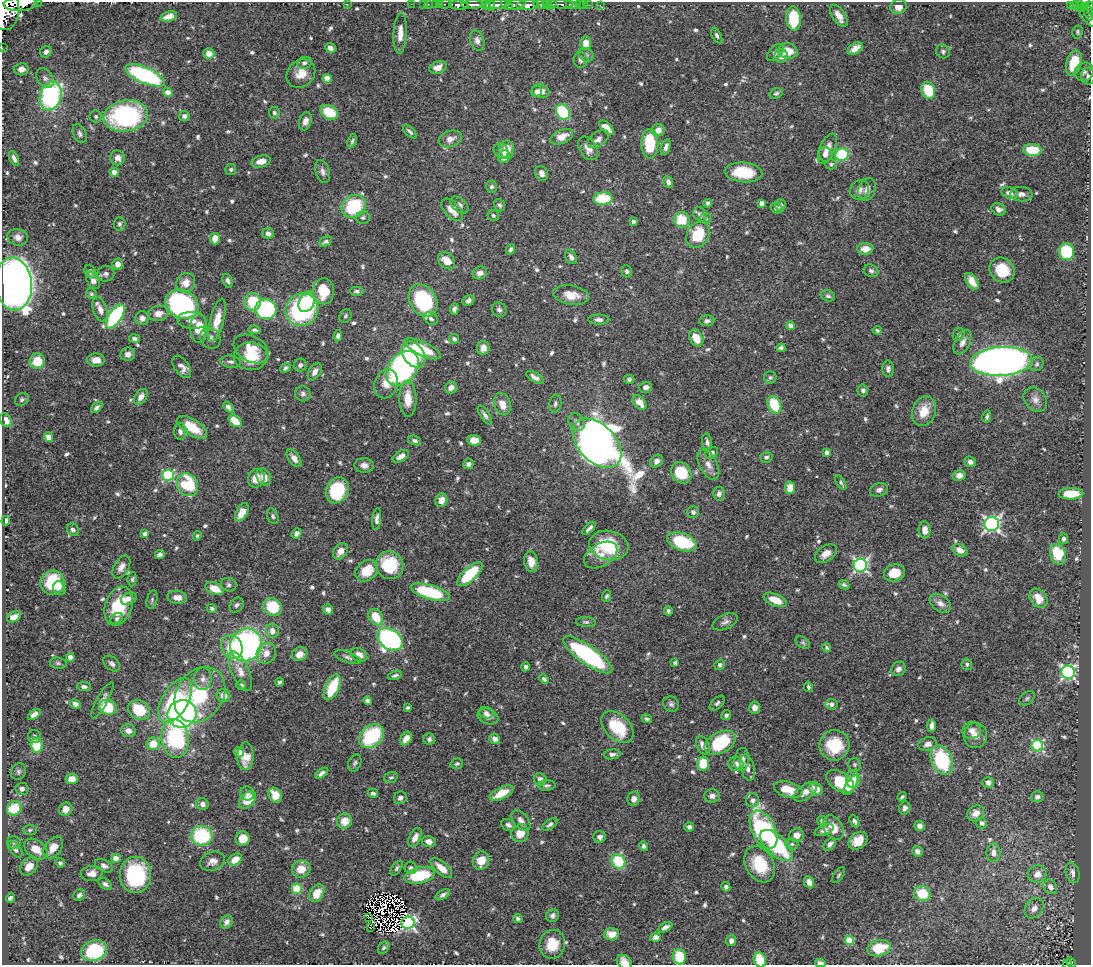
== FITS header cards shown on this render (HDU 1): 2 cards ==
NAXIS1  =                 1089
NAXIS2  =                  963

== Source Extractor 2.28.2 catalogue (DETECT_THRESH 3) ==
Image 1089 x 963 px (HDU 1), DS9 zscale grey, 1 PNG px = 1 image px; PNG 1093 x 967 px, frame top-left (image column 1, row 963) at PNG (2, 2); each listed source drawn as its Kron ellipse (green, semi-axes under 4 px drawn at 4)
Background 0.436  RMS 0.012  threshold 0.0365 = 3 sigma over >= 5 px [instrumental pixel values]
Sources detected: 711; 11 with non-positive FLUX_AUTO (blend fragments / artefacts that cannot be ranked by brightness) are neither listed nor drawn; of the other 700, the 500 brightest by FLUX_AUTO listed and drawn (200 fainter detections omitted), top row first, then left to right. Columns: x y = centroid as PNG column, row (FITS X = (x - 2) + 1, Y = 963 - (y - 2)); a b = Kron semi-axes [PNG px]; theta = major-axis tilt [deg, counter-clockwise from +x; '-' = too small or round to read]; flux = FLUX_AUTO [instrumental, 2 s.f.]
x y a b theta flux
38 2 2 2 - 23
20 4 17 7 4 1400
347 4 2 2 - 11
411 4 2 2 - 7.5
423 4 2 2 - 6
429 4 2 2 - 7.1
436 4 3 2 - 16
440 4 2 2 - 8.2
445 4 6 3 6 34
540 4 7 3 -10 210
552 4 4 3 - 180
561 4 18 3 -6 190
569 4 3 3 - 74
459 5 9 4 -3 810
472 5 11 3 2 690
486 5 4 3 - 81
491 5 5 4 - 110
497 5 13 4 4 410
507 5 7 3 -36 230
515 5 11 5 12 330
527 5 11 5 4 1200
547 5 5 4 - 260
579 5 2 2 - 9.2
583 5 3 2 - 5.1
589 5 3 2 - 11
600 5 2 2 - 5
1075 5 4 3 - 82
1080 5 3 2 - 42
1070 6 4 3 - 58
1084 6 3 3 - 35
1089 6 4 3 - 130
899 7 8 7 - 6.7
1081 8 3 3 - 31
6 10 20 13 85 3500
1088 12 9 3 -70 110
169 16 8 4 15 7.4
839 16 12 6 -56 7.3
1087 17 12 4 -49 130
793 19 12 7 -85 28
1078 32 6 5 - 1.7
400 33 20 6 87 8.5
717 36 8 4 -62 2
477 41 10 7 -71 4.4
586 43 7 5 88 9.8
2 48 2 2 - 4.8
330 48 5 4 - 3.9
855 48 8 5 33 6
788 51 10 7 -11 14
943 51 7 6 - 2.2
46 52 6 5 - 3.2
775 52 10 6 47 3.3
209 54 5 5 - 7.7
586 55 8 6 -38 2.2
781 56 7 6 - 5.1
581 60 8 7 - 3.2
304 63 7 6 - 2.8
1074 63 13 7 72 34
438 67 9 6 20 7.4
21 69 7 6 - 6.8
1084 72 9 9 - 3.5
301 74 15 13 42 12
145 75 21 8 -23 130
1088 76 8 7 - 2.6
45 78 11 7 -55 3.8
327 78 4 4 - 14
928 90 8 6 -69 30
541 91 9 6 -16 6.2
168 92 5 4 - 6.5
537 92 5 5 - 3.1
776 93 6 5 - 1.9
51 96 14 10 73 140
329 112 9 6 -30 30
563 112 8 6 -54 59
274 113 6 5 - 2.2
96 116 6 6 - 2
126 116 22 15 8 140
184 116 5 5 - 2.9
305 121 9 6 73 5.3
606 128 9 4 -45 8.5
658 130 6 6 - 7.5
410 132 9 4 -46 2.2
80 134 10 6 -65 2.8
562 137 12 6 24 10
450 139 12 8 20 6.2
598 139 12 7 34 4.1
352 141 7 4 73 1.7
650 144 15 8 -90 35
666 147 8 4 73 3.3
588 148 13 8 -58 7.3
507 149 9 7 -88 13
827 149 16 7 66 8.4
1032 150 9 6 -6 25
501 151 8 7 - 3.4
825 154 7 6 - 4.8
842 155 7 6 - 63
504 157 6 6 - 8.1
118 158 7 7 - 4.6
14 159 8 4 -65 3.3
261 161 10 6 14 6.7
831 164 6 5 - 1.7
231 169 5 5 - 1.7
322 171 12 7 -72 3.7
114 172 4 4 - 5
743 172 19 10 -5 33
542 173 8 6 -62 4.4
668 182 6 5 - 3.2
492 187 6 5 - 2.2
859 190 10 9 - 5.1
867 190 12 8 68 5.5
1010 193 8 5 -20 4.6
1021 194 11 7 -5 3.9
603 199 10 6 3 34
708 203 4 4 - 1.8
762 203 4 4 - 6.1
459 205 10 6 -42 4
499 205 6 5 - 1.9
780 205 5 5 - 3
354 206 12 11 - 52
777 208 6 5 - 2.7
999 209 7 6 - 3.9
452 210 13 7 -47 11
700 214 8 6 -61 3.8
493 215 6 5 - 1.7
363 218 7 6 - 2.1
706 218 5 5 - 1.8
682 220 8 7 - 24
633 221 3 3 - 2.3
119 224 7 6 - 1.8
268 234 6 5 - 3.5
698 235 14 10 58 35
18 237 10 8 -13 5.1
215 239 6 5 - 12
326 241 7 4 26 2.6
510 249 5 4 - 2.2
865 249 8 6 0 9.1
1066 252 8 7 - 52
571 257 8 5 -62 3
447 261 10 7 -44 12
118 264 5 5 - 5.5
1002 270 13 11 -48 28
90 271 7 5 -67 3.9
627 271 6 5 - 1.9
871 271 7 6 - 2.2
480 273 7 6 - 4.3
106 274 8 8 - 3
93 280 9 5 -61 4.9
228 281 7 5 -70 2.8
972 281 9 5 -57 11
186 283 10 9 - 10
14 284 26 18 -84 610
324 291 13 10 -87 24
357 291 6 4 0 2.1
91 294 6 5 - 1.7
571 295 18 9 -9 13
828 296 7 5 -18 2.1
423 300 17 13 -57 83
468 301 6 5 - 2.6
252 302 9 8 - 30
307 302 11 7 63 27
182 304 17 14 -26 180
100 309 13 7 -72 6.5
266 309 10 10 - 150
454 309 5 4 - 3.1
302 310 17 16 - 160
499 310 8 6 -43 2.9
158 313 10 7 11 8
115 316 14 6 56 110
345 316 7 5 63 1.7
142 318 7 7 - 4.6
431 319 7 5 -33 2.8
217 320 22 7 75 15
599 320 10 5 0 3.4
192 321 14 8 -5 6.6
707 321 7 5 6 2.8
791 326 4 4 - 7.1
199 328 14 8 -87 19
255 330 6 4 -10 1.9
877 330 4 3 - 1.8
959 335 6 5 - 2.5
338 336 5 4 - 2.7
134 338 5 4 - 2.5
210 338 11 9 -50 4.2
696 338 9 6 -58 15
454 339 5 4 - 1.8
962 342 13 7 63 5.4
483 348 7 6 - 5.4
781 348 4 4 - 2.5
251 349 19 12 -29 15
423 349 19 7 -25 25
128 354 7 6 - 4.6
414 354 14 10 -52 70
251 356 17 14 -1 25
96 360 9 6 -5 7
37 361 8 7 - 17
1001 361 31 14 3 790
231 362 10 6 -4 2.8
1037 364 7 6 - 2.2
300 365 6 6 - 2.7
182 367 13 7 -55 5.7
285 368 5 4 - 1.7
403 368 19 13 52 230
888 369 8 5 -88 2.8
315 372 9 6 59 5.1
535 377 10 4 -32 4.2
770 377 6 6 - 1.9
629 379 5 4 - 1.7
386 384 15 11 71 12
646 387 6 5 - 4
451 388 6 5 - 5.2
863 390 6 5 - 2.3
303 394 8 7 - 2.8
141 397 8 5 56 5.7
22 399 7 5 34 1.9
408 399 18 8 -88 14
1035 399 13 10 -52 5.7
639 402 8 5 -49 11
555 403 9 6 80 2.4
502 404 11 8 -72 9.3
774 405 9 6 -68 32
97 407 7 4 40 2.7
228 407 6 4 -47 4.1
924 411 15 11 70 15
485 415 11 4 -58 3
987 417 6 3 77 1.6
6 420 7 5 -59 7.4
235 421 7 5 -42 17
577 422 9 7 -55 4.3
192 427 17 8 -33 21
180 431 8 6 -86 3.4
49 437 5 4 - 7.6
415 440 6 4 -18 2.4
474 440 7 5 -3 10
707 442 8 5 -80 2.6
597 443 29 18 -46 1200
827 452 4 4 - 4.3
712 453 7 5 37 2.7
401 456 9 5 30 5.5
766 457 6 5 - 2
294 458 10 5 -54 5.1
657 461 7 5 47 4.2
970 462 6 5 - 3.2
468 464 5 5 - 3.2
364 465 9 7 -5 5
708 465 16 9 -62 7
681 473 11 9 -55 31
168 475 6 5 - 93
959 475 6 5 - 5.8
264 477 9 6 -60 6.8
256 478 9 8 - 11
841 483 8 4 -59 1.7
187 485 12 10 -55 50
790 488 6 5 - 10
337 490 13 11 64 49
879 490 9 6 17 3.9
719 494 7 6 - 3.2
1071 494 12 5 2 20
441 500 7 5 76 7.5
242 512 10 5 61 12
693 512 6 6 - 2.8
273 516 8 5 -67 1.9
377 519 11 4 84 3.5
6 521 5 3 - 2.7
992 524 7 7 - 270
589 528 8 3 46 2.5
73 530 6 5 - 3.1
925 530 8 6 -88 6.9
297 533 5 4 - 3.2
145 534 4 4 - 3.3
197 536 5 4 - 1.7
1064 539 5 4 - 2.3
682 542 15 8 -19 45
609 546 20 14 -11 47
960 550 8 5 -28 6.6
340 551 9 6 54 7.9
160 554 5 4 - 2.9
826 554 12 7 36 6.5
1058 554 11 7 -68 28
601 555 18 11 31 9.3
531 562 10 7 -80 9.3
390 565 14 13 - 40
860 565 7 6 - 190
121 567 12 7 59 5.3
367 571 12 9 39 19
894 573 11 8 18 16
470 574 16 6 42 45
132 579 7 4 84 1.6
52 583 12 12 - 37
229 585 8 6 -25 2.6
844 585 5 4 - 1.8
59 588 7 6 - 4.6
214 588 9 6 -24 14
430 592 20 7 -16 64
607 596 6 4 68 2.3
177 597 10 6 -6 6.8
1039 598 10 8 -52 13
129 599 8 6 20 4.2
152 600 9 5 76 1.9
775 600 12 6 -22 12
940 603 12 7 -35 5.5
237 605 8 6 52 2.3
119 606 20 13 71 40
273 607 10 8 -35 34
212 608 5 4 - 2
328 609 5 5 - 3.6
668 611 4 4 - 2
14 617 7 5 27 7.9
376 617 9 6 -57 21
117 619 7 5 41 2.1
586 622 10 5 -4 1.9
725 622 13 7 25 3.7
272 631 7 6 - 5.6
390 639 14 9 -33 260
803 643 8 5 -36 1.7
246 645 17 15 55 230
232 647 12 10 -60 22
827 648 4 3 - 1.7
266 653 10 9 - 7.7
300 654 8 6 30 7.9
359 655 9 6 -29 7.1
588 655 29 9 -35 130
70 657 4 4 - 6.5
348 657 14 5 -20 2.8
58 663 8 5 -10 1.9
675 663 4 3 - 2
112 664 9 6 -40 3.1
967 664 6 5 - 1.9
720 665 5 5 - 2.3
526 667 4 4 - 2.8
898 669 8 6 45 3.4
240 671 21 8 -65 9.2
1068 672 7 6 - 180
395 675 7 4 18 1.8
203 679 11 9 87 5.3
544 679 5 4 - 1.7
279 682 4 3 - 1.9
241 685 5 4 - 2.3
84 687 7 4 -2 3
332 687 14 7 66 38
808 687 5 4 - 1.6
200 695 30 23 56 63
224 696 7 6 - 6.9
1027 698 9 6 37 1.9
102 700 20 5 61 4.9
175 700 25 13 60 84
368 701 4 4 - 3.3
717 703 9 5 45 2.1
75 704 5 4 - 3.1
671 704 8 7 - 2.4
831 704 6 5 - 3.8
108 707 9 7 -21 30
408 708 4 3 - 1.7
754 708 6 5 - 5.3
139 710 11 9 -33 28
486 713 7 5 -18 2.5
34 714 7 4 36 4.1
182 714 14 13 - 180
726 715 5 4 - 2
488 717 10 7 -20 5.2
647 719 5 4 - 1.8
932 726 6 4 82 4.6
617 727 19 12 -44 35
972 730 9 8 - 5
128 731 7 6 - 4.6
975 735 12 11 - 7.6
35 736 6 6 - 2.1
371 736 14 10 39 67
175 738 19 13 -82 99
406 739 7 5 59 6.5
429 739 6 5 - 2.5
495 739 6 5 - 4.5
720 743 17 10 28 56
153 744 6 6 - 16
928 744 9 6 17 4.9
36 745 7 6 - 25
703 745 10 6 -64 6.6
834 745 15 15 - 38
1037 746 6 5 - 100
239 752 5 4 - 4.7
612 754 8 5 6 3.1
245 756 14 8 87 10
742 760 11 7 83 5
942 760 15 10 -65 64
355 763 9 6 67 2.2
457 764 6 5 - 1.7
703 764 7 6 - 21
736 764 7 7 - 6.9
854 765 7 6 - 1.9
747 767 13 7 -77 5.1
18 772 9 7 67 2.4
322 773 7 4 36 3.4
391 777 7 5 18 1.7
72 779 6 5 - 9.2
540 779 6 6 - 4.9
853 779 9 7 88 14
840 781 15 9 -33 38
988 783 6 5 - 4.2
547 785 9 5 3 2.1
851 785 11 5 56 15
22 789 6 6 - 3.1
816 789 7 6 - 11
788 790 15 7 -16 17
805 792 13 7 35 7.6
247 793 7 7 - 3.6
373 793 5 4 - 2.4
502 793 13 5 26 19
275 795 8 6 -58 13
712 796 8 6 2 3.6
902 797 5 3 - 1.8
1037 797 6 5 - 3.9
400 798 6 6 - 3.5
634 799 7 6 - 4.6
248 800 10 6 45 19
752 800 7 6 - 3.1
202 804 6 5 - 3.5
14 808 8 6 34 29
905 808 7 5 66 3.8
66 809 7 6 - 7
976 813 9 7 37 7.2
344 821 8 7 - 12
521 821 12 7 -51 5
822 821 5 4 - 2.2
854 821 6 4 -65 2.5
982 823 5 5 - 2.4
550 824 8 4 36 2.4
508 825 7 6 - 3.4
919 826 5 5 - 4.9
689 827 5 5 - 2.8
833 827 13 9 -59 14
30 830 7 5 2 1.7
763 830 20 11 -63 140
824 830 10 5 22 3.6
520 833 9 8 - 13
797 835 7 6 - 6.5
202 836 10 10 - 61
600 837 6 6 - 3.5
243 838 7 7 - 10
415 838 10 5 64 6.4
858 841 10 8 38 12
14 842 7 6 - 2
429 842 7 5 -15 5.5
792 844 6 5 - 2
830 844 7 5 45 3.6
776 845 20 10 -43 66
644 846 5 4 - 1.9
53 848 12 8 54 11
15 849 10 5 -52 3.4
36 849 13 8 -36 12
917 851 5 5 - 3.7
993 853 9 7 -88 4.8
116 858 5 4 - 10
235 859 7 5 34 13
212 861 12 9 21 5.5
481 861 9 8 - 13
618 861 7 6 - 36
60 863 5 4 - 1.8
760 864 19 14 -60 34
29 866 10 7 46 8.3
104 866 10 6 -27 3.5
397 868 8 4 54 2
411 868 6 6 - 2.5
441 868 13 6 -42 12
301 869 9 8 - 12
92 873 11 7 4 5.8
1073 873 10 6 -74 4
1037 874 9 8 - 7.5
135 875 18 15 90 73
420 875 15 8 12 43
839 875 9 4 54 1.7
809 882 6 5 - 6.2
105 884 7 5 -35 2.8
726 887 5 4 - 2.5
1050 887 8 6 -56 4.9
297 889 5 5 - 45
317 893 9 6 57 17
922 894 8 7 - 24
79 895 6 5 - 2.6
443 895 8 4 32 2.8
10 898 5 4 - 2.2
1034 908 11 8 52 6
553 915 7 6 - 2.7
369 917 3 2 - 1.7
518 919 5 4 - 2
227 922 7 5 54 3.8
408 923 6 6 - 210
370 927 3 2 - 3.5
665 927 8 4 29 4.3
611 934 7 6 - 10
656 937 5 4 - 5.8
849 940 4 4 - 29
731 941 5 5 - 3.9
552 944 14 13 - 20
384 948 7 5 49 1.7
879 948 12 8 16 25
94 950 13 10 21 55
679 957 8 6 -76 24
760 960 7 6 - 26
624 962 8 6 -41 7
820 963 5 3 - 3.3
1071 963 5 3 - 62
1067 964 5 4 - 34
At the frame edge (FLAGS 8, measured only in part): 12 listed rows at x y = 38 2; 20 4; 1089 6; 6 10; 2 48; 1088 76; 14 284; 679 957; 760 960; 624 962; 820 963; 1067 964
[200 fainter detections neither listed nor drawn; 11 non-positive-flux detections neither listed nor drawn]